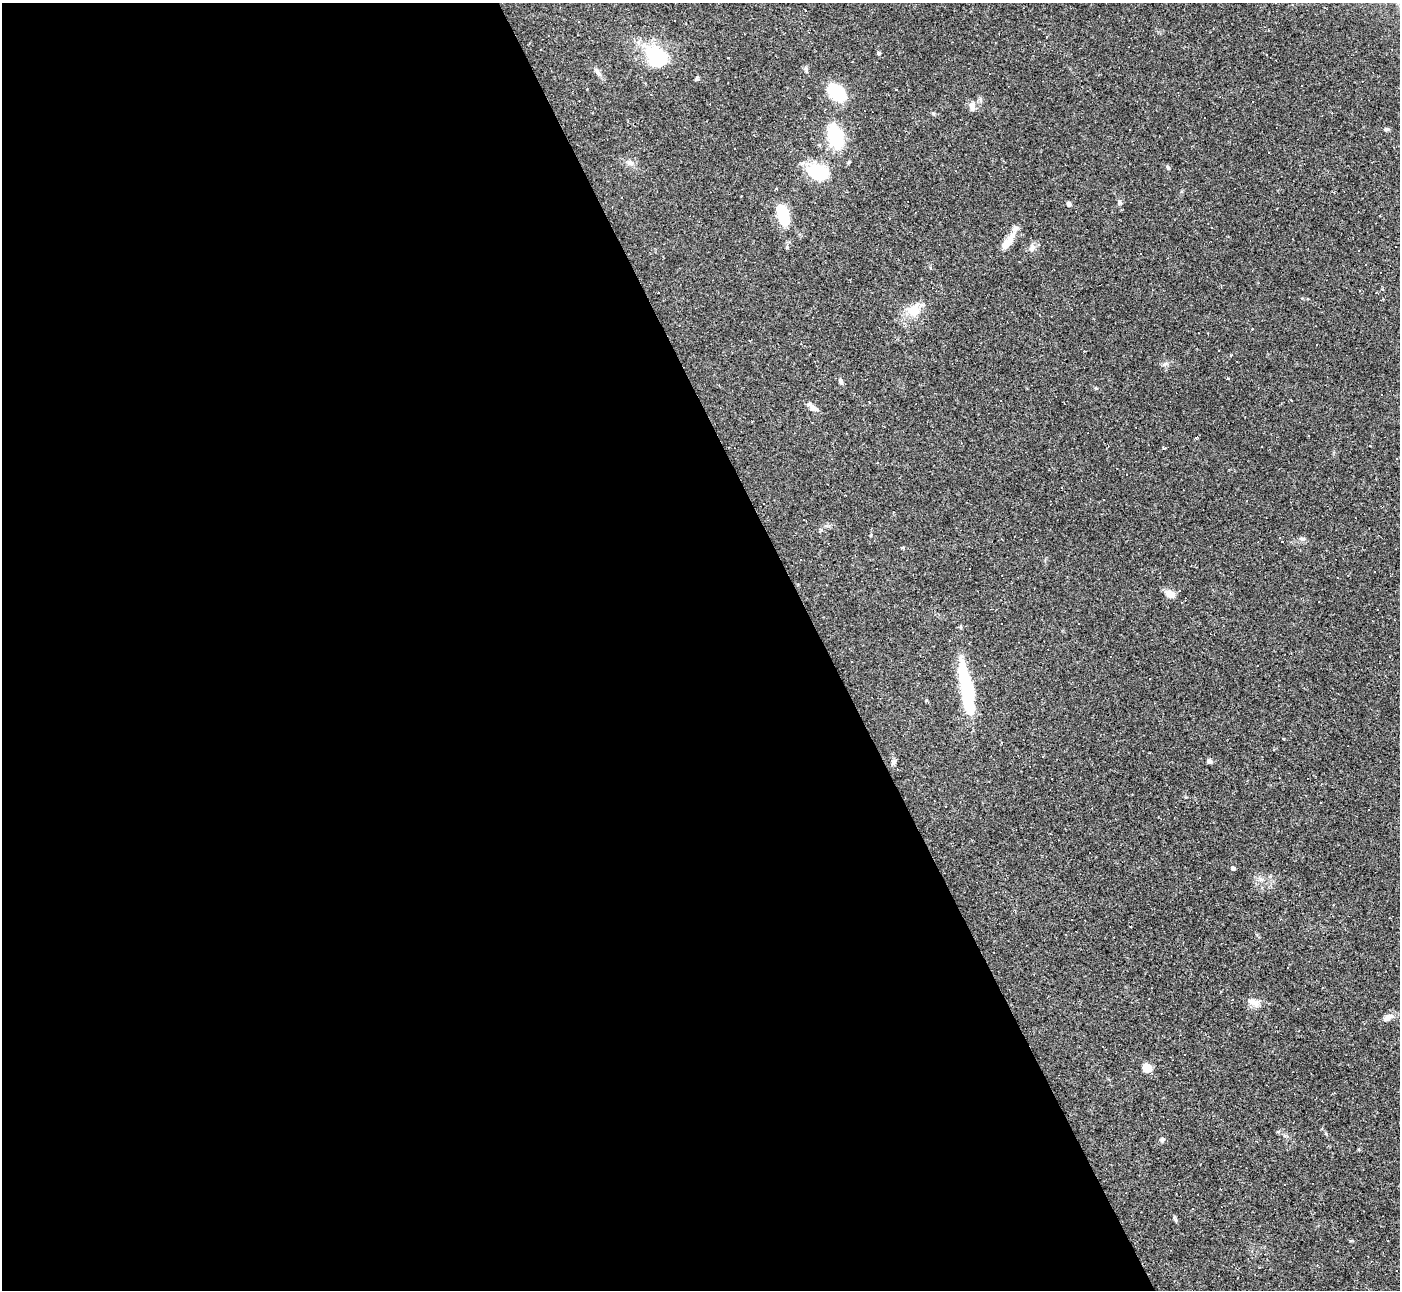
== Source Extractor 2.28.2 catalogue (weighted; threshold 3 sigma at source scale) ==
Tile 9 of 4 x 4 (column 1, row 3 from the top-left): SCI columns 1-1398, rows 1570-2857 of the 5594 x 5585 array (HDU 1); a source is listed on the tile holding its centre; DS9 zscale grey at full resolution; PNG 1402 x 1292 px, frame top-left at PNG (2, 3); no overlay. Shown black and unused: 59% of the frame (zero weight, under 2 of 3 exposures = <1% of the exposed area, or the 3 px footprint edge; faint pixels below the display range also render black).
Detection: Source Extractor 2.28.2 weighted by HDU 2 'WHT'; one run over the whole footprint, this tile lists its part. Background 0.064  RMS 0.0055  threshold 0.0248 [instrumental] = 3 sigma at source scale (4.5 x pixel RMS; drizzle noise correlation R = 1.50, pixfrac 1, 0.05/0.05 arcsec/px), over >= 5 px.
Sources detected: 74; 27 cosmic-ray / hot-pixel residue — not listed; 1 inside a brighter listed object's ellipse — not listed separately; the other 46 listed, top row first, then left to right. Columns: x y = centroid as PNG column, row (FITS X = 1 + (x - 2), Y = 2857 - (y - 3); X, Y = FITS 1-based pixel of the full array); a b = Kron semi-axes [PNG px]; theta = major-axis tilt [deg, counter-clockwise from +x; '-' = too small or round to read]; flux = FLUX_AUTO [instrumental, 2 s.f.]
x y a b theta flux
1046 37 3 2 - 0.56
879 53 5 4 - 0.71
657 56 31 23 -45 30
728 58 3 3 - 0.84
806 69 7 4 -71 0.95
598 72 15 5 -56 2.2
896 89 3 3 - 1
836 93 14 10 -40 42
1252 102 3 2 - 0.43
972 105 11 8 40 3.1
1386 129 7 5 -11 1
836 136 30 15 -72 27
629 163 10 6 -44 2
1168 167 6 5 - 0.97
818 172 21 13 -13 31
741 196 2 2 - 0.36
1119 202 8 5 54 1.2
1069 204 6 5 - 1.3
783 214 19 9 -75 24
1010 239 24 10 53 6.8
1032 248 11 7 57 2.5
914 310 18 14 16 9.4
1252 329 3 2 - 0.36
1231 355 3 3 - 0.52
1228 378 3 3 - 3.5
840 381 8 5 -66 1.5
813 408 10 7 -22 2.4
1308 435 3 2 - 0.81
1196 438 4 3 - 0.59
1165 448 4 3 - 0.69
1303 539 7 6 - 1.3
1282 542 3 2 - 0.5
902 547 4 3 - 0.69
1180 590 3 3 - 0.67
1170 593 11 7 -21 4.9
966 689 67 14 -80 34
1043 756 3 2 - 0.53
1209 761 6 5 - 1.9
893 762 7 6 - 1.8
1233 868 4 4 - 1.6
1254 1003 17 9 -17 3.9
1387 1017 13 7 26 3.8
1147 1068 8 8 - 7.8
1162 1140 6 5 - 1.1
1284 1185 3 2 - 0.64
1175 1219 9 4 -64 0.92
Unlisted compact peaks at least as high as the median listed source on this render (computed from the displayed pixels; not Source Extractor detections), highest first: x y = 696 79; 1096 388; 1165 364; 933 113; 1350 1241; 871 535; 1302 298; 1326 1134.